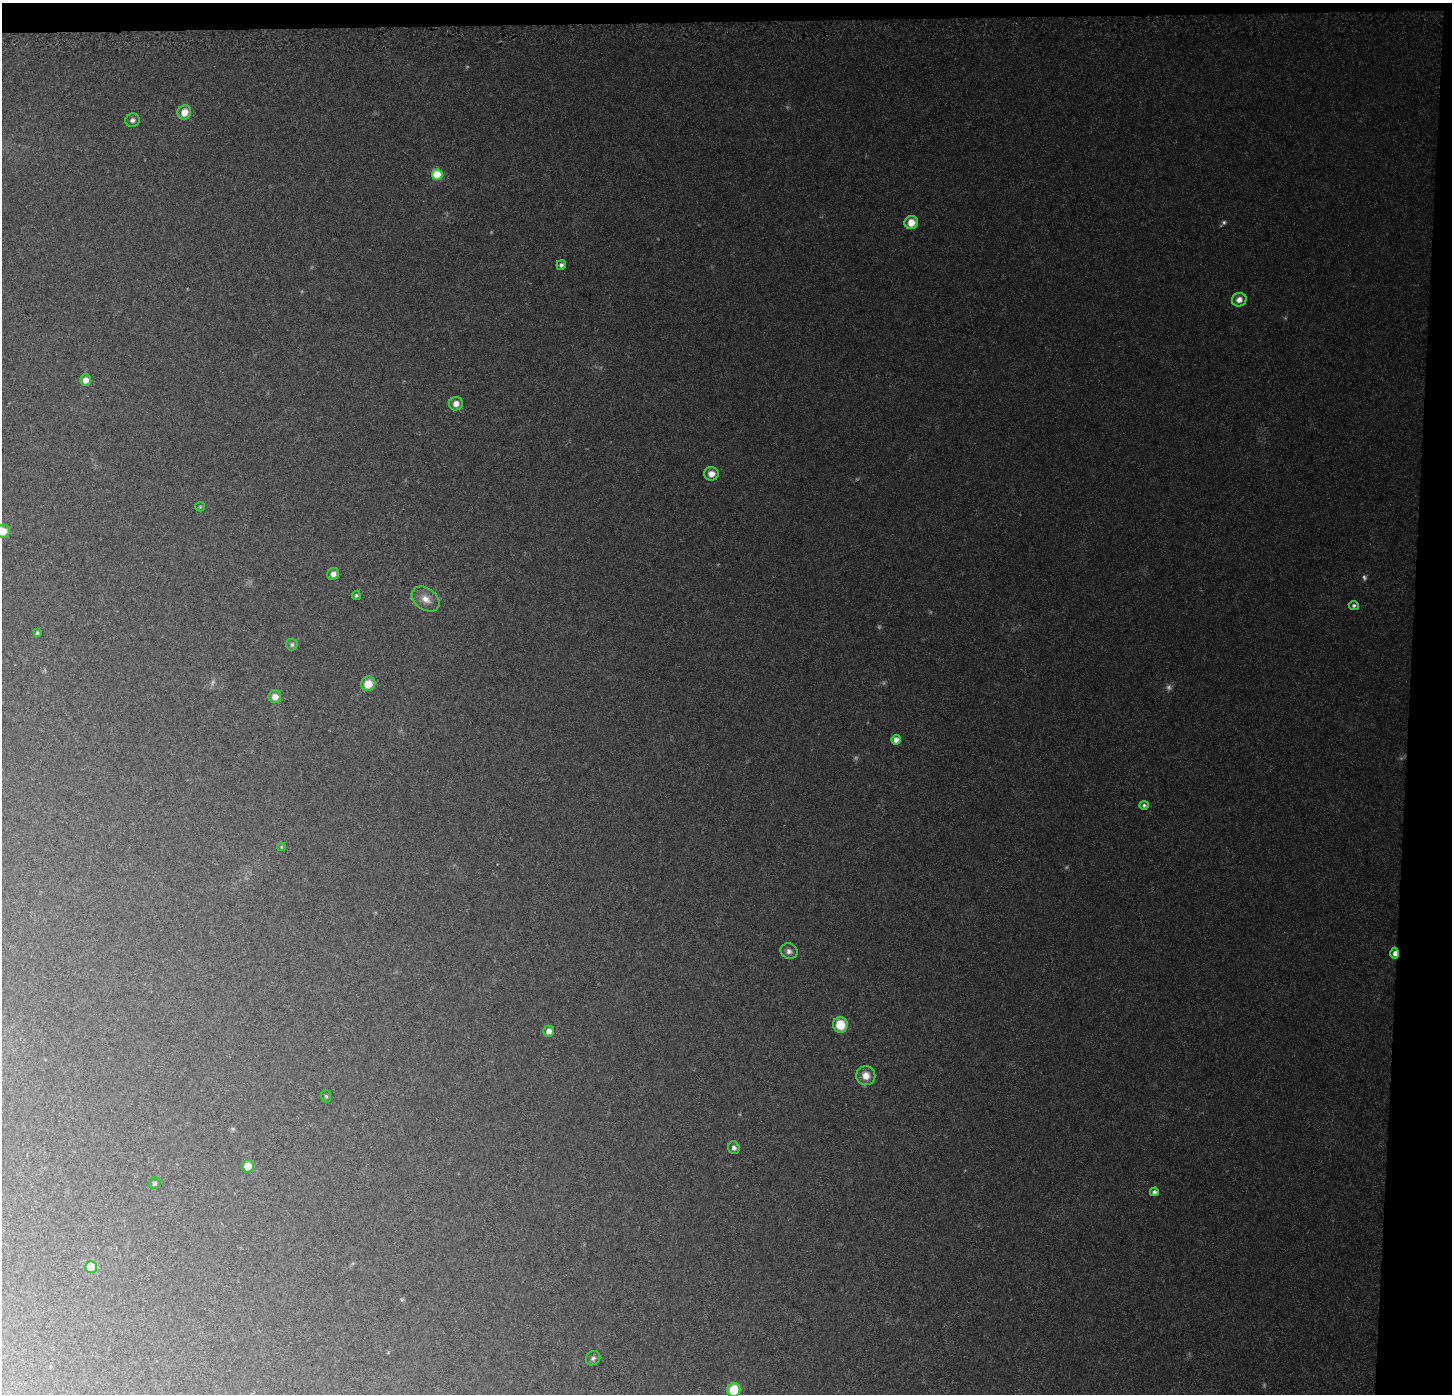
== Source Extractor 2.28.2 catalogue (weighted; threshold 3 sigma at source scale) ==
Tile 3 of 3 x 3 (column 3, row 1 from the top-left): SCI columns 2900-4349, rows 3021-4412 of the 4359 x 4647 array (HDU 1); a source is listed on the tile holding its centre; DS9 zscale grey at full resolution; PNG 1454 x 1396 px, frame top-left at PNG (2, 3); each listed source drawn as its Kron ellipse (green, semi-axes under 4 px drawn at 4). Shown black and unused: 4% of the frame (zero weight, under 3 of 5 exposures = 2% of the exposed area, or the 3 px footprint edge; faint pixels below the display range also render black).
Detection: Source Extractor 2.28.2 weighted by HDU 2 'WHT'; one run over the whole footprint, this tile lists its part. Background 0.0273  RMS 0.0037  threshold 0.0165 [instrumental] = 3 sigma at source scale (4.5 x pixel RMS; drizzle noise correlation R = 1.50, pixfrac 1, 0.0396/0.0396 arcsec/px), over >= 5 px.
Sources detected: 43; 8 too faint to see at this stretch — neither listed nor drawn; the other 35 listed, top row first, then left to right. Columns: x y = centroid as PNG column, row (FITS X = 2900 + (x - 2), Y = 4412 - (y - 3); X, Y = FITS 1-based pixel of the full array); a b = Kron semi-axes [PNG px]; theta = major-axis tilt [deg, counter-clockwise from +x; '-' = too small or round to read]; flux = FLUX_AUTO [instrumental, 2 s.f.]
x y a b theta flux
184 112 7 6 - 4.7
132 120 7 6 - 1.1
437 175 5 5 - 16
911 222 7 6 - 5.5
561 265 5 4 - 0.97
1239 300 7 6 - 2.5
85 380 6 5 - 3
456 404 7 6 - 2.9
711 474 7 6 - 2.8
200 507 5 4 - 0.45
3 531 7 6 - 5
333 574 6 5 - 2.2
356 595 4 4 - 0.7
426 599 15 10 -36 3.9
1354 605 5 4 - 0.73
37 633 3 3 - 0.61
292 645 6 5 - 0.86
368 684 7 7 - 6.6
275 697 6 6 - 3.7
896 740 4 4 - 4.5
1144 805 5 4 - 0.83
281 847 4 3 - 0.32
789 951 9 8 - 1.5
1394 953 5 3 - 2.6
840 1025 8 7 - 9.6
549 1031 5 5 - 2.7
866 1076 9 9 - 3.6
326 1096 6 5 - 0.59
734 1148 6 5 - 1.4
248 1166 6 6 - 4.6
154 1183 6 6 - 0.8
1154 1192 4 4 - 1.2
91 1267 6 6 - 18
593 1358 8 6 41 1
734 1390 7 6 - 13
Overlapping masked pixels (flux is a lower limit): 1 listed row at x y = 1394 953
Isophote crosses this tile's border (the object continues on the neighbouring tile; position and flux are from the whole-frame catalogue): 2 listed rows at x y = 3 531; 734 1390